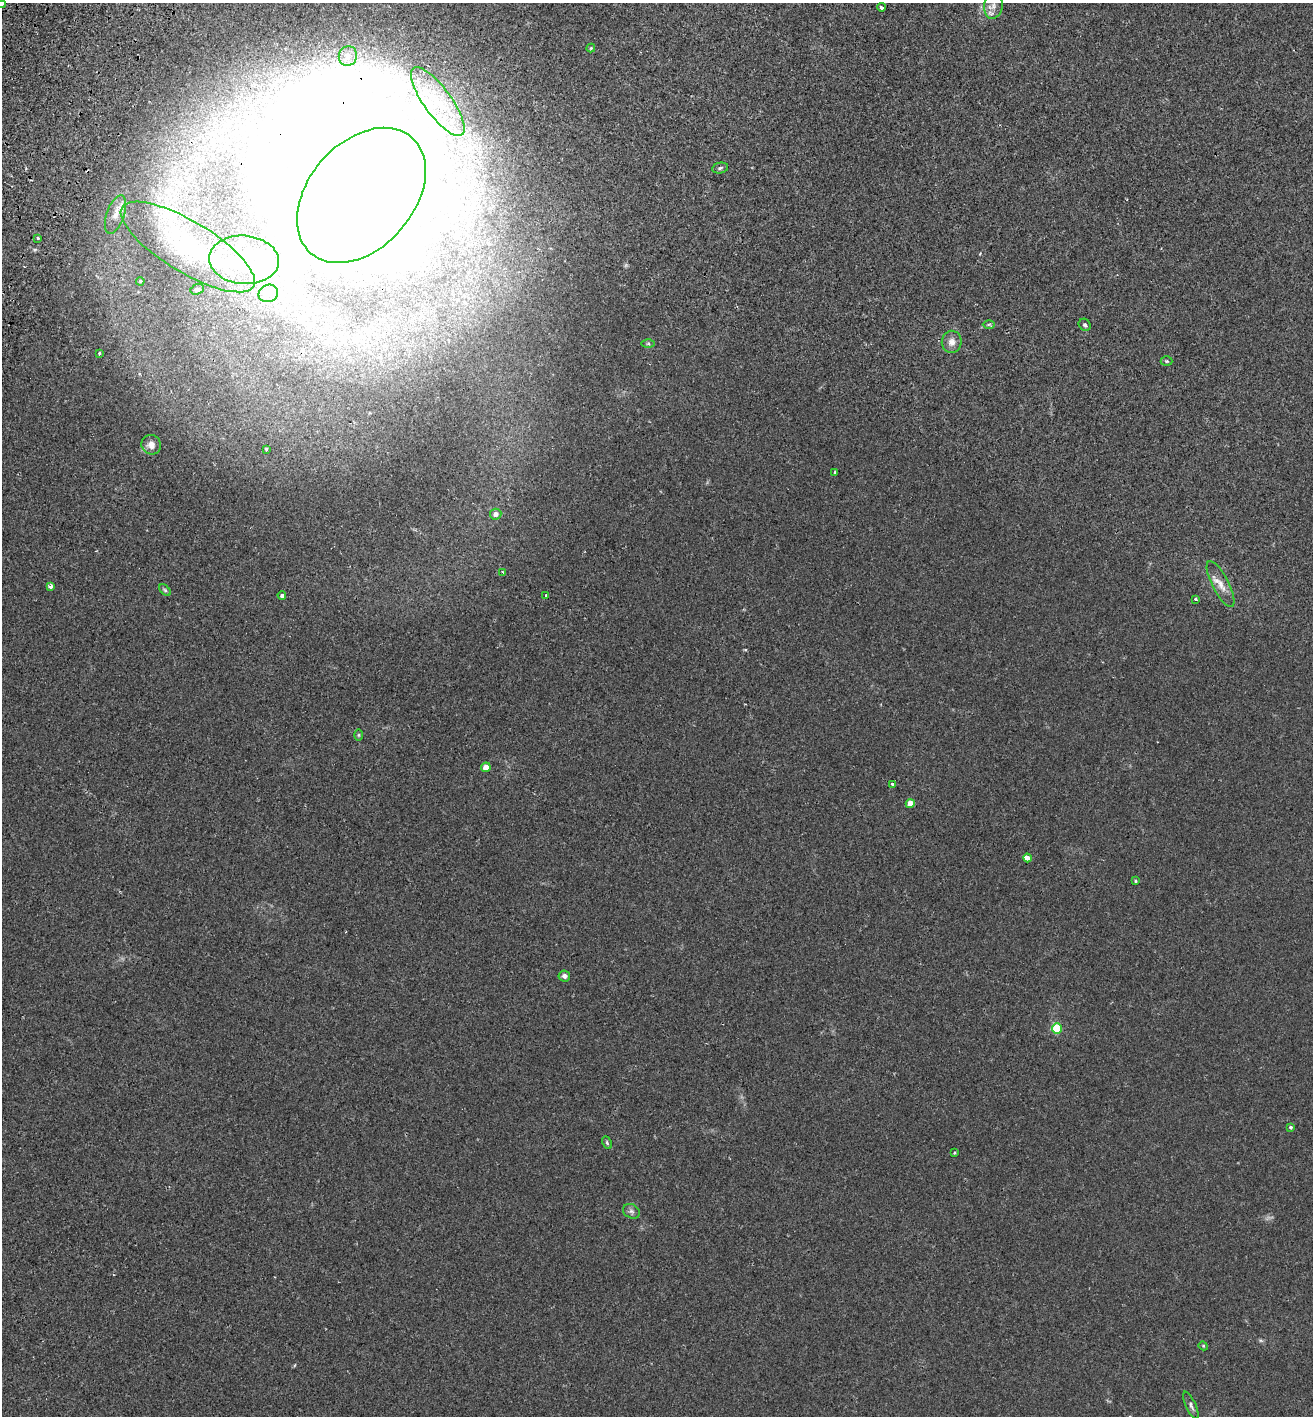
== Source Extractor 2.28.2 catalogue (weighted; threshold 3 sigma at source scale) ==
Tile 11 of 4 x 4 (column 3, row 3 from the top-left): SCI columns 2821-4131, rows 1443-2856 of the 5774 x 5714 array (HDU 1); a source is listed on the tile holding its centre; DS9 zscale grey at full resolution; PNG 1315 x 1418 px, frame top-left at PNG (2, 3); each listed source drawn as its Kron ellipse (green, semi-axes under 4 px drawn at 4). Shown black and unused: <1% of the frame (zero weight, under 2 of 3 exposures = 3% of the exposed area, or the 3 px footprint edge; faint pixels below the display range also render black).
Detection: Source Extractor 2.28.2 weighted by HDU 2 'WHT'; one run over the whole footprint, this tile lists its part. Background 0.0195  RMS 0.0065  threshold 0.0293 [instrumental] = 3 sigma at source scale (4.5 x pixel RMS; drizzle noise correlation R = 1.50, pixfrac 1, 0.05/0.05 arcsec/px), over >= 5 px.
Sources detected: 50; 2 inside a brighter object's white glare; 1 cosmic-ray / hot-pixel residue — neither listed nor drawn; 1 inside a brighter listed object's ellipse — not listed separately; the other 46 listed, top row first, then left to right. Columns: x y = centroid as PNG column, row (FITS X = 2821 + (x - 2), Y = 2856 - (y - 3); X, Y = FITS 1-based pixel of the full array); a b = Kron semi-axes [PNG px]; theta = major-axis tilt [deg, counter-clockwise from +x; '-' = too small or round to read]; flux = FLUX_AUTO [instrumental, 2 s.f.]
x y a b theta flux
2 3 4 3 - 1.8
993 6 13 9 81 4.3
881 7 4 3 - 1.3
591 48 4 4 - 0.69
348 56 10 9 - 4.7
438 102 41 13 -54 30
720 168 8 5 12 1.4
361 195 77 53 49 6400
115 214 20 8 71 5.8
38 238 3 3 - 1.9
188 247 77 25 -31 60
244 260 35 24 -5 51
140 281 4 3 - 0.7
197 289 7 5 19 1.4
268 293 10 8 22 4.1
989 324 6 4 0 0.78
1085 325 6 5 - 1.3
952 342 11 10 - 4.3
648 344 6 4 -1 1
99 354 3 3 - 2
1167 361 6 5 - 0.88
151 445 10 9 - 4.6
266 449 3 3 - 1.1
835 472 3 2 - 0.89
496 514 6 5 - 3.2
503 572 3 3 - 2.2
1221 584 25 8 -63 6.8
50 586 4 3 - 2.4
165 590 7 4 -45 0.92
546 595 3 3 - 2.8
282 596 4 4 - 1.7
1195 599 3 3 - 1.5
359 735 6 4 89 0.76
486 767 5 4 - 6.2
892 784 3 3 - 3.9
910 804 4 4 - 8.6
1028 858 4 3 - 39
1136 881 4 3 - 0.63
564 976 6 5 - 2.4
1057 1028 5 5 - 29
1290 1127 4 4 - 1.2
607 1143 7 4 -65 1
954 1153 4 3 - 0.65
631 1211 9 7 -31 1.9
1203 1346 4 4 - 0.63
1191 1405 15 5 -66 2
Overlapping masked pixels (flux is a lower limit): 1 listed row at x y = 361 195
Isophote crosses this tile's border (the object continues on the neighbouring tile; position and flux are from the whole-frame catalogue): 1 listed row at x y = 2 3